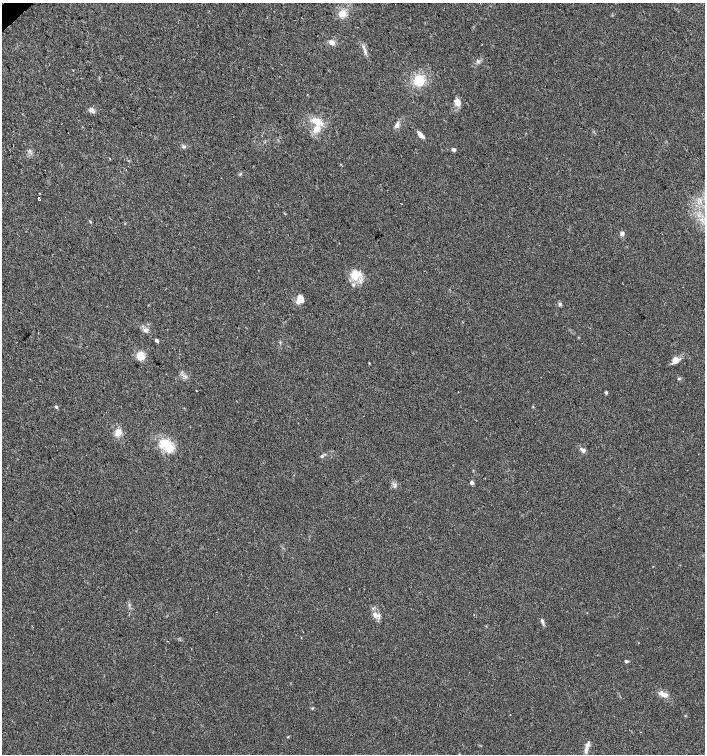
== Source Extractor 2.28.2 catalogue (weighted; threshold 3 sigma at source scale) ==
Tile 11 of 4 x 4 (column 3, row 3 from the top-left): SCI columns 2959-4363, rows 1508-3010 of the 5979 x 6015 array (HDU 1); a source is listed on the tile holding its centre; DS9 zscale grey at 2 x 2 block average (1 PNG px = mean of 2 x 2 image px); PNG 707 x 756 px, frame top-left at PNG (2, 3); no overlay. Shown black and unused: <1% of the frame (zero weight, under 2 of 3 exposures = <1% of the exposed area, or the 3 px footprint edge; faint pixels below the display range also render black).
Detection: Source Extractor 2.28.2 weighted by HDU 2 'WHT'; one run over the whole footprint, this tile lists its part. Background 0.0447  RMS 0.0057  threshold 0.0256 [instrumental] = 3 sigma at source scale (4.5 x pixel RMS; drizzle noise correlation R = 1.50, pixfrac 1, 0.0396/0.0396 arcsec/px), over >= 5 px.
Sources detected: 44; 1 inside a brighter object's white glare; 1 cosmic-ray / hot-pixel residue — not listed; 3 inside a brighter listed object's ellipse — not listed separately; the other 39 listed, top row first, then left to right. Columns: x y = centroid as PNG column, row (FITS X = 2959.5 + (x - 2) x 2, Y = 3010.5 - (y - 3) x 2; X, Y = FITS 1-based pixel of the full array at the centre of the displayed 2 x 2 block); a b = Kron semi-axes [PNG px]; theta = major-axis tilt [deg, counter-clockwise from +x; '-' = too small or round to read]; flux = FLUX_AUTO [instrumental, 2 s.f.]
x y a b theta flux
342 13 8 7 - 13
332 42 7 5 0 5.4
365 52 5 2 - 2.1
419 80 9 9 - 30
457 102 10 7 -49 7.1
91 110 7 5 -11 4.8
316 121 13 7 -34 16
397 125 10 4 64 4.7
420 135 10 4 -47 6.9
184 147 5 4 - 2.3
453 149 5 4 - 2.5
110 159 2 2 - 0.8
39 198 2 2 - 2.7
622 233 5 4 - 2.4
355 275 15 10 89 20
301 298 9 7 -69 9.3
560 303 4 2 - 1.1
145 330 6 5 - 4
156 341 4 3 - 2.7
280 342 3 2 - 0.86
140 356 10 8 -78 12
675 360 8 7 - 8.2
369 363 3 2 - 0.79
679 378 4 2 - 1.2
606 393 4 3 - 1.5
56 407 3 3 - 2
533 407 3 2 - 0.76
118 432 7 6 - 11
167 444 15 9 -12 33
582 450 8 4 -29 3.8
472 483 3 3 - 8.1
395 485 5 2 - 1.9
375 615 7 6 - 6.8
542 620 5 4 - 2.9
627 661 6 2 20 1.2
663 694 11 5 -41 7.5
685 716 3 2 - 0.76
288 737 3 2 - 0.83
587 745 6 4 65 4.9
Diffuse or blended objects may show on this block-average render without a row.